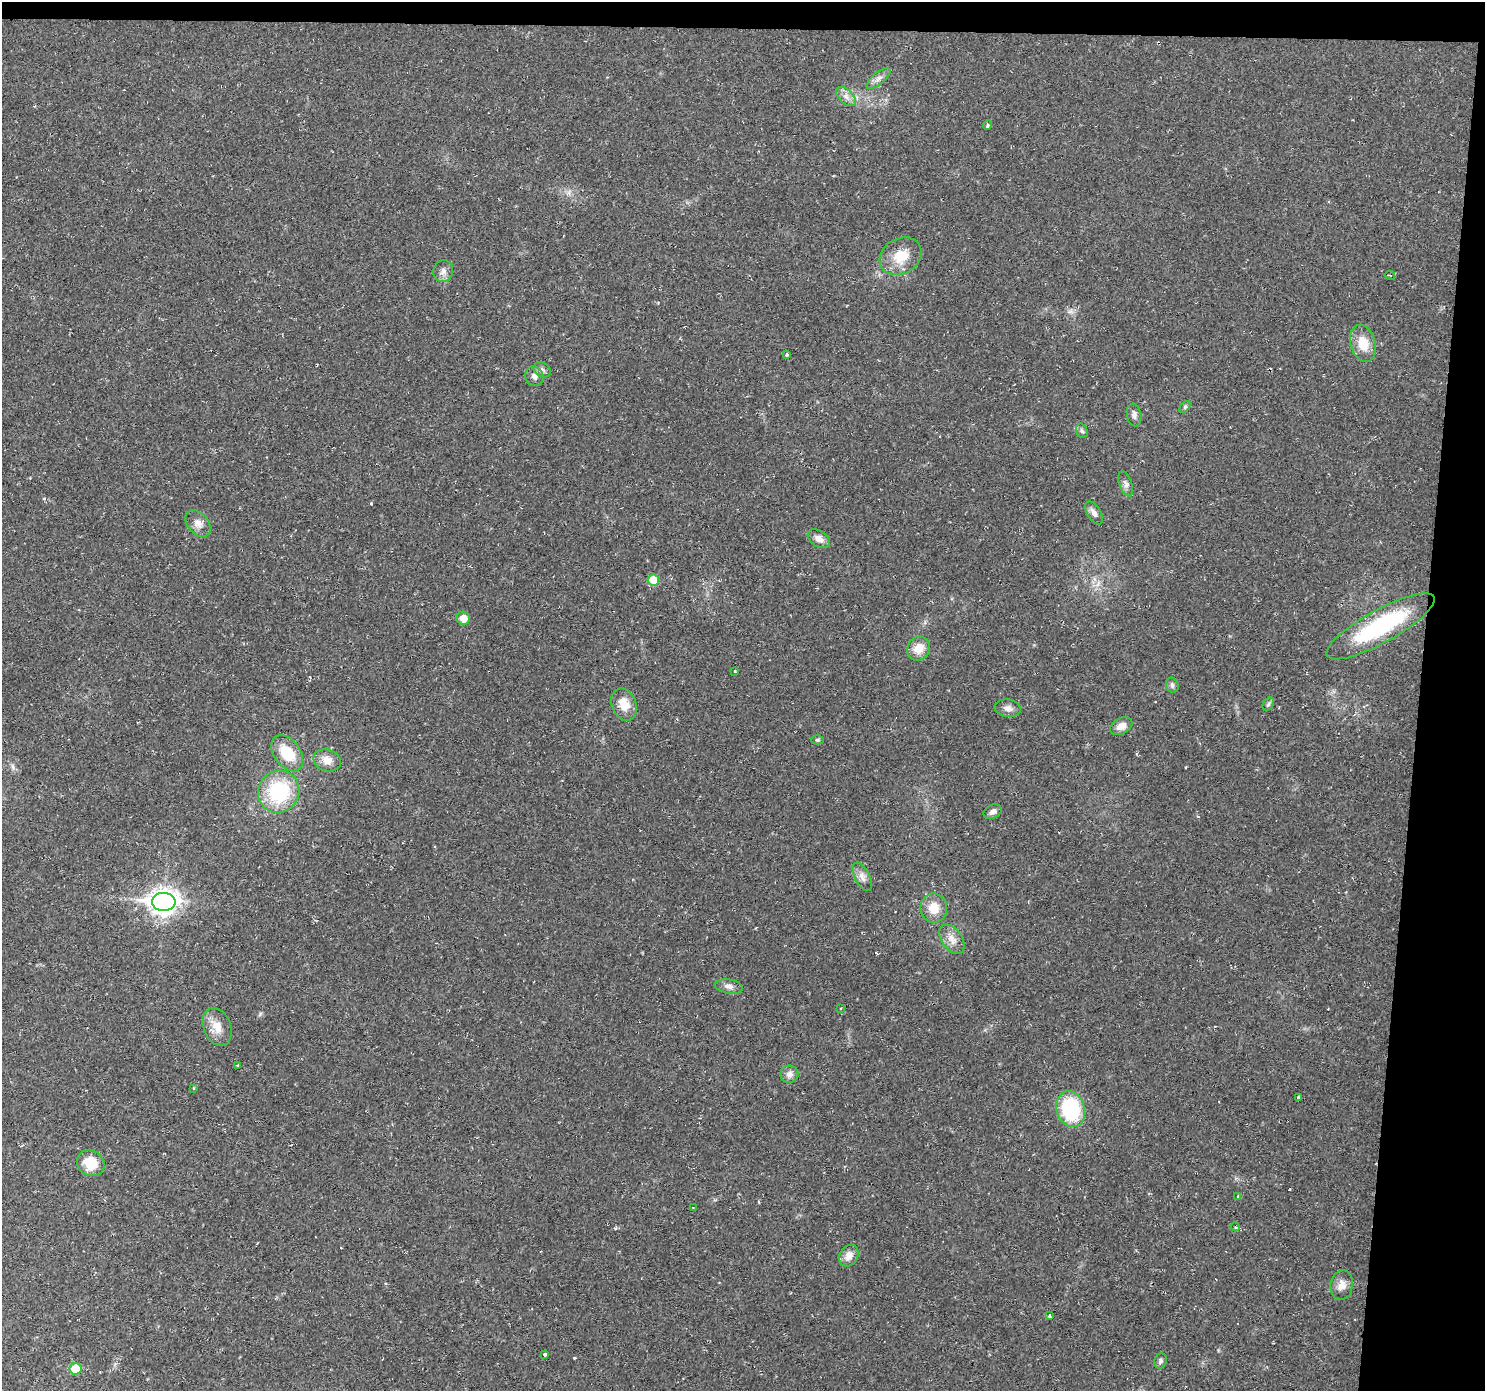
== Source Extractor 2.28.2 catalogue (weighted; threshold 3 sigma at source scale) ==
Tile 3 of 3 x 3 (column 3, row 1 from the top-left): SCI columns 2966-4448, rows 2880-4268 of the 4448 x 4473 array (HDU 1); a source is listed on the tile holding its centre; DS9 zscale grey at full resolution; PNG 1487 x 1393 px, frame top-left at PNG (2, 2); each listed source drawn as its Kron ellipse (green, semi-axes under 4 px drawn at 4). Shown black and unused: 6% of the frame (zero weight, under 2 of 3 exposures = <1% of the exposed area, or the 3 px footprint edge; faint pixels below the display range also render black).
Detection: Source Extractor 2.28.2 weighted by HDU 2 'WHT'; one run over the whole footprint, this tile lists its part. Background 0.0201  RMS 0.006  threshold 0.0269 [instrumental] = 3 sigma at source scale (4.5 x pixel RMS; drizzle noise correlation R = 1.50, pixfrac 1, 0.05/0.05 arcsec/px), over >= 5 px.
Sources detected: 58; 4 cosmic-ray / hot-pixel residue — neither listed nor drawn; the other 54 listed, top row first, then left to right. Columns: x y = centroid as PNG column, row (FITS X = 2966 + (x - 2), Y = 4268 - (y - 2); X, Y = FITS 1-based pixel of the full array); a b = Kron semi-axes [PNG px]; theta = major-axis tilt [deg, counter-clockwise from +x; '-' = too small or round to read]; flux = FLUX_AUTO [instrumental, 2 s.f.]
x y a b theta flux
878 78 14 6 39 3.1
846 97 12 7 -44 3.3
987 125 5 3 - 0.62
901 256 22 17 30 14
443 271 11 10 - 3.3
1390 275 5 2 - 0.48
1363 344 19 12 -74 11
787 355 4 3 - 2.1
542 370 9 7 -32 2
534 376 10 9 - 2.7
1185 407 7 4 46 0.99
1134 415 11 7 -80 2.6
1082 431 7 5 -72 1.3
1126 484 13 6 -70 2.3
1094 513 13 6 -59 3.3
198 524 15 10 -48 4.5
819 539 12 8 -33 3.8
653 580 6 5 - 14
463 618 7 6 - 5.7
1381 626 61 16 29 60
919 649 12 11 - 7.9
735 671 3 3 - 1.3
1172 685 8 6 -68 1.6
624 704 17 12 -67 9.2
1268 704 7 5 59 1.1
1008 708 13 8 -9 3.1
1121 726 12 8 28 4.8
817 740 6 4 0 0.83
287 753 20 13 -54 18
327 760 14 11 -19 5.9
279 792 21 20 - 46
993 812 9 6 28 2.4
862 877 15 7 -63 3.6
164 902 12 9 0 520
934 908 14 13 - 9.6
952 939 16 10 -55 5.7
729 986 14 7 -9 3
841 1008 3 2 - 0.5
217 1027 20 13 -67 8.2
238 1065 4 3 - 0.64
789 1074 9 8 - 3.1
193 1088 3 3 - 0.72
1299 1097 4 3 - 3.9
1071 1109 18 14 -72 47
91 1163 14 12 -31 14
1238 1197 3 3 - 4.7
693 1208 3 2 - 0.56
1235 1227 4 3 - 0.7
849 1256 11 9 60 4.9
1342 1285 15 11 81 4.9
1049 1316 4 3 - 3.2
544 1355 4 3 - 4.1
1160 1361 8 6 66 1.5
75 1369 6 6 - 12
Unlisted compact peaks at least as high as the median listed source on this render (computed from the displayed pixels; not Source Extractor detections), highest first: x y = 371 503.